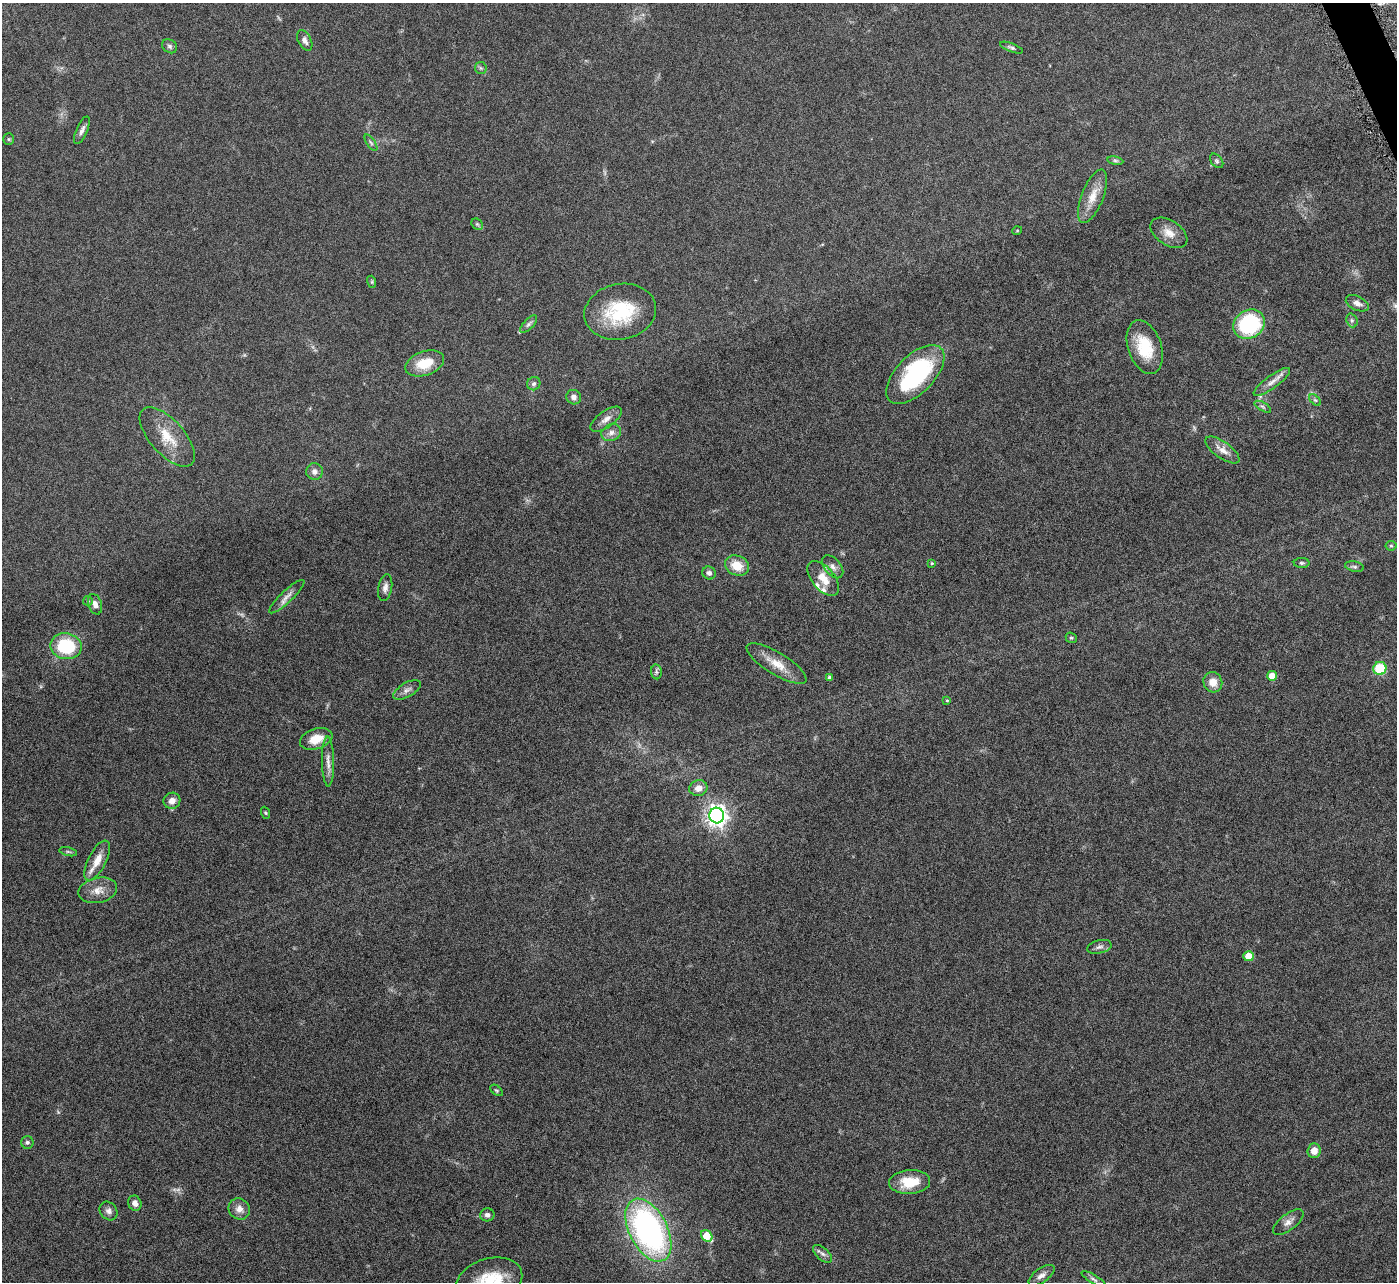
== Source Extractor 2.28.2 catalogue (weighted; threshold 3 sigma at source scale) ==
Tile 10 of 4 x 4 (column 2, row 3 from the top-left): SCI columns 1398-2792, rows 1571-2850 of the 5582 x 5570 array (HDU 1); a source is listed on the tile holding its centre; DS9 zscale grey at full resolution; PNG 1399 x 1284 px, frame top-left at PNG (2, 3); each listed source drawn as its Kron ellipse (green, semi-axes under 4 px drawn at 4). Shown black and unused: <1% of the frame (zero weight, under 4 of 8 exposures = <1% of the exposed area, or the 3 px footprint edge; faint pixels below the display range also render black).
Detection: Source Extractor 2.28.2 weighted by HDU 2 'WHT'; one run over the whole footprint, this tile lists its part. Background 0.106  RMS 0.0064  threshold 0.0264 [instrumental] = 3 sigma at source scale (4.09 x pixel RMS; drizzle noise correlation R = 1.36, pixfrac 0.8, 0.05/0.05 arcsec/px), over >= 5 px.
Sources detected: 85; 2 too faint to see at this stretch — neither listed nor drawn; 3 inside a brighter listed object's ellipse — not listed separately; the other 80 listed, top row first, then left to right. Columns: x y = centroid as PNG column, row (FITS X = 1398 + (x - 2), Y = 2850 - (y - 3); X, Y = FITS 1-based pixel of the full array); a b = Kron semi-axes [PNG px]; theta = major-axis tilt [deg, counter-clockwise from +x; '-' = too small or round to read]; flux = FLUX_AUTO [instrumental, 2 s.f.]
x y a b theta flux
305 40 11 6 -63 2.6
170 46 8 6 -36 1.6
1011 48 12 4 -21 1.3
481 68 6 5 - 1.1
82 130 15 5 66 2.6
9 139 5 5 - 0.84
371 143 9 3 -56 1.1
1115 161 8 4 -9 1
1217 161 8 5 -50 1.1
1093 196 28 11 69 9.8
477 224 6 5 - 1
1017 231 5 3 - 0.45
1169 233 20 12 -34 7.4
372 282 6 4 -72 0.7
1357 303 12 7 -25 3.1
620 312 36 28 11 36
1352 320 7 5 -69 1.3
529 324 11 5 46 1.6
1249 324 16 14 34 60
1145 347 28 16 -71 21
425 363 20 12 19 14
915 374 37 19 46 67
1272 382 22 6 36 4.6
534 384 7 6 - 1.8
574 397 7 7 - 2.5
1315 400 7 4 -44 1
1263 407 9 4 -30 1.1
606 419 18 8 36 4.2
611 433 10 8 25 3.2
167 437 36 17 -48 16
1222 450 20 8 -35 5.5
315 472 8 8 - 2.5
1391 546 5 5 - 0.84
932 563 4 3 - 0.69
1302 563 8 5 -1 1.1
737 565 12 10 -23 11
833 567 13 8 -50 3.3
1354 567 9 5 -10 1.4
709 573 7 6 - 1.9
823 578 20 11 -50 9.1
385 588 13 7 80 2.8
287 597 23 6 43 3.7
88 601 5 5 - 0.79
95 604 10 6 -72 3.3
1071 638 6 5 - 0.87
66 646 16 13 -9 32
777 664 34 11 -31 11
1380 668 6 6 - 22
656 672 7 5 -83 1.5
1272 676 5 5 - 8.4
830 678 4 3 - 1.9
1213 682 10 9 - 6.3
407 690 15 7 29 2.9
947 700 4 4 - 0.62
316 739 17 10 18 9.4
328 762 25 6 -89 4.3
698 788 9 8 - 4.9
172 801 8 8 - 4.2
265 813 6 4 -69 0.71
717 815 8 7 - 360
68 852 9 3 -13 0.93
97 860 22 9 63 8.2
98 890 19 12 12 6.7
1099 947 12 6 13 2.3
1248 956 5 5 - 8.6
496 1090 7 4 -37 0.87
27 1142 6 6 - 1.4
1314 1151 7 6 - 4.9
910 1182 20 12 4 15
135 1203 8 6 -62 3.5
239 1209 11 10 - 4.3
109 1211 10 8 -51 2.6
487 1215 7 6 - 2
1288 1222 18 8 37 4.1
648 1230 34 19 -63 160
707 1236 6 5 - 15
822 1254 12 6 -41 2.2
1041 1275 15 7 34 3
1094 1279 14 4 -31 1.8
489 1280 34 22 17 25
Isophote crosses this tile's border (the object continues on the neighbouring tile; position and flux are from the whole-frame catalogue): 1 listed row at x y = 489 1280